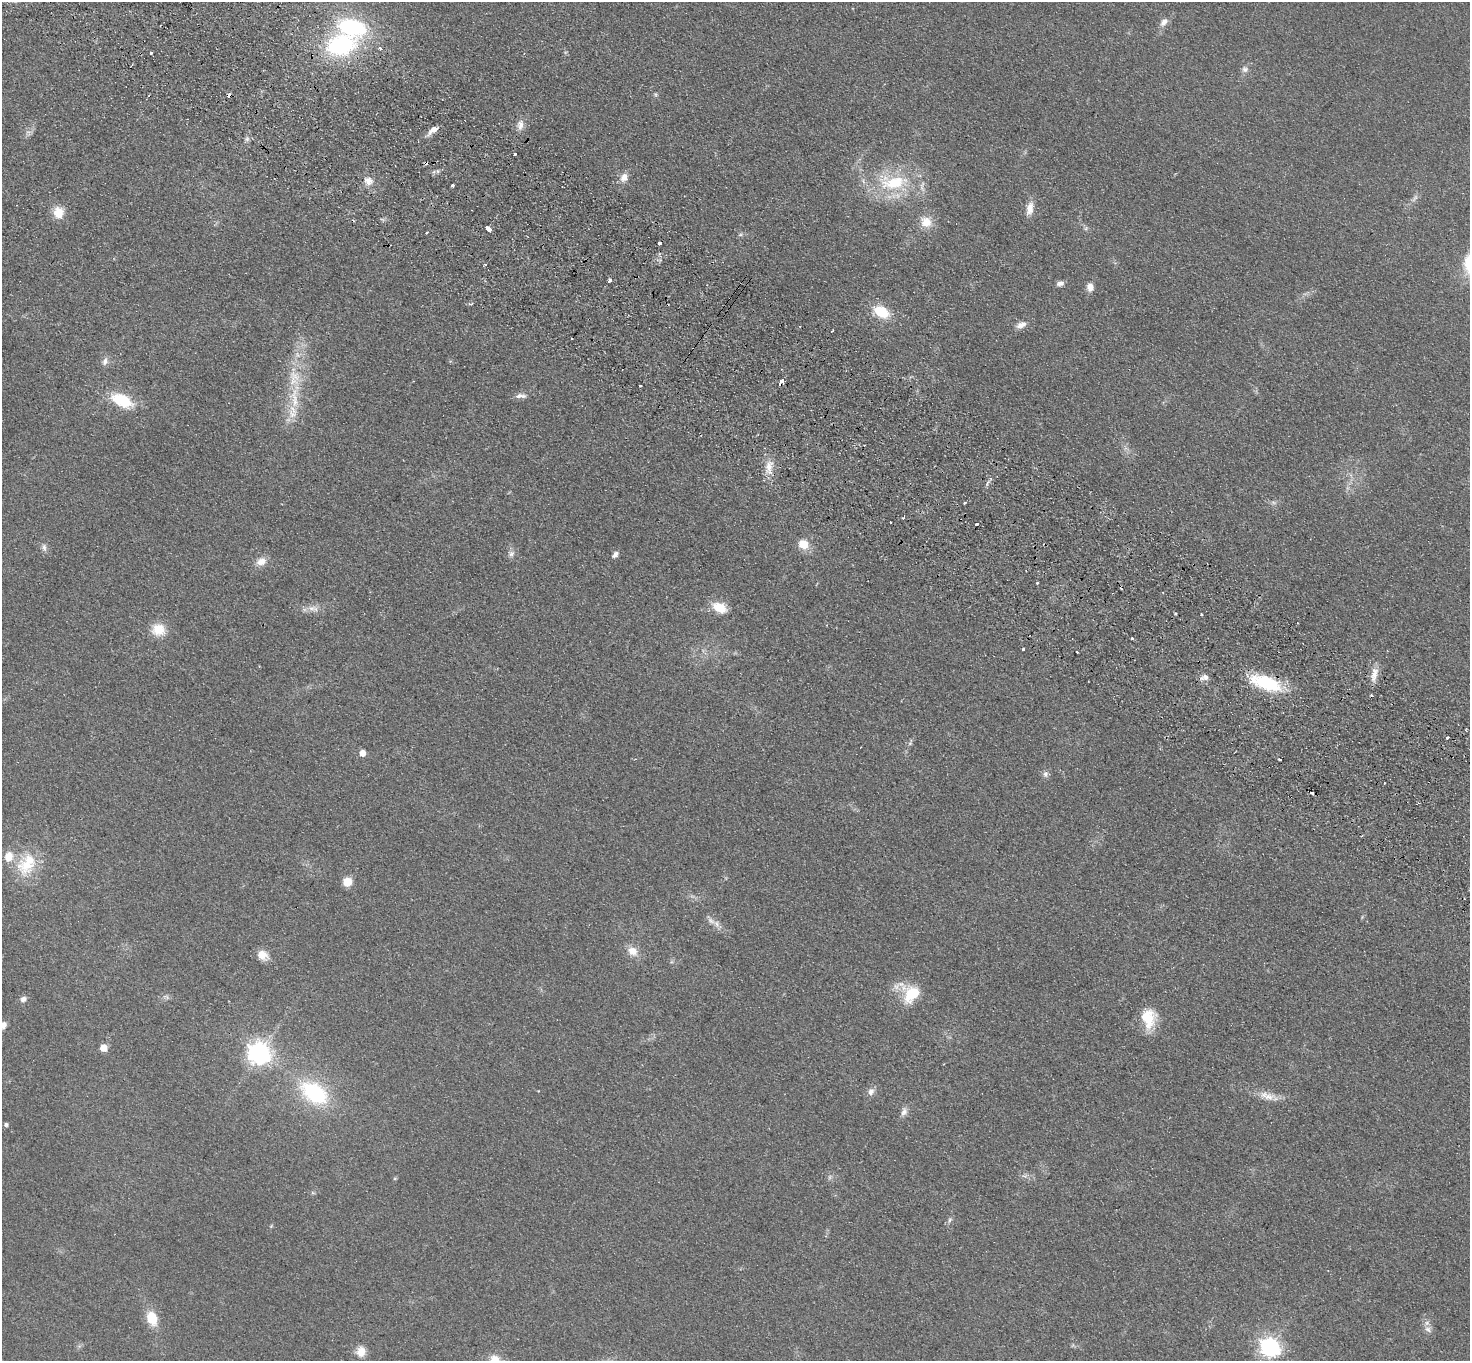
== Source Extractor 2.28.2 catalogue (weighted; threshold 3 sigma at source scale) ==
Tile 11 of 4 x 4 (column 3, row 3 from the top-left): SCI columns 2972-4439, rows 1562-2920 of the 5942 x 5980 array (HDU 1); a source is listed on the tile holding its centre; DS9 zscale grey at full resolution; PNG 1472 x 1363 px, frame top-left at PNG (2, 2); no overlay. Shown black and unused: <1% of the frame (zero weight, under 2 of 3 exposures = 3% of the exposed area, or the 3 px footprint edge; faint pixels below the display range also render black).
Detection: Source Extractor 2.28.2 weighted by HDU 2 'WHT'; one run over the whole footprint, this tile lists its part. Background 0.0876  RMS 0.0099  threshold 0.0445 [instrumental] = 3 sigma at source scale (4.5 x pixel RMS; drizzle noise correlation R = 1.50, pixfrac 1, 0.05/0.05 arcsec/px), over >= 5 px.
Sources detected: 101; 2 too faint to see at this stretch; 12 cosmic-ray / hot-pixel residue — not listed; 3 inside a brighter listed object's ellipse — not listed separately; the other 84 listed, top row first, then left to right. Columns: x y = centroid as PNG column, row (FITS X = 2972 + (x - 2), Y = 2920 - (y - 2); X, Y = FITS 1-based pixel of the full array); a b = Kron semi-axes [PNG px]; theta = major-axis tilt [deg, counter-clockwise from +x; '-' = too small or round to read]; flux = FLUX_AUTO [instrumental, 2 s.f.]
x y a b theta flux
1164 22 13 7 50 5.8
341 45 29 20 16 110
380 48 3 3 - 3.2
151 53 3 3 - 3.1
1245 69 9 8 - 4
655 94 5 5 - 1.4
229 95 4 4 - 6.2
520 125 14 9 82 7
433 130 13 6 40 7.7
247 139 6 6 - 2.4
515 154 3 3 - 2.1
624 177 12 9 70 7.9
368 181 12 11 - 8.2
893 182 46 21 3 66
452 186 4 3 - 2.7
1415 198 13 5 57 3.6
1030 208 16 8 83 9.8
58 212 14 12 86 15
926 222 16 14 -36 14
488 228 6 3 -47 29
1086 228 6 4 19 1.4
740 235 6 4 18 1.5
659 243 3 3 - 8.8
485 264 3 3 - 2.3
610 280 3 3 - 5.5
1060 283 9 6 19 3.9
1090 287 8 6 -85 8.6
881 312 17 11 -30 29
1021 325 14 8 22 6.7
105 361 11 7 76 4.7
294 378 26 17 89 30
782 380 4 3 - 44
640 385 3 3 - 3.1
521 396 17 6 -1 4.8
122 400 21 11 -24 42
292 414 13 12 - 12
769 467 16 9 77 11
903 518 3 3 - 1.1
977 524 3 2 - 1.9
803 544 10 9 - 16
44 547 11 6 -81 3.6
511 554 9 6 59 3.6
615 555 8 6 53 3.6
261 562 12 9 34 9.1
1038 583 3 3 - 3.2
311 608 13 8 10 6.8
719 608 19 11 -27 18
1175 613 3 3 - 2.6
1201 614 3 3 - 1.9
158 630 15 14 - 19
1132 638 4 3 - 1.1
1023 649 3 3 - 3
1077 652 3 2 - 1.1
1374 674 21 8 80 9.5
1205 677 10 8 -46 5
1265 683 37 15 -18 59
1371 695 3 3 - 1.2
1448 738 3 3 - 3.7
910 743 6 5 - 1.7
362 753 6 5 - 8.3
1279 759 3 2 - 1.7
1045 774 9 7 80 3.4
26 864 35 22 57 39
347 882 6 6 - 31
711 920 11 6 -45 4.9
633 951 12 10 -35 11
263 955 14 10 -36 10
910 993 25 19 -35 36
166 997 10 5 -14 2.8
23 999 8 7 - 3.7
1148 1018 23 16 -86 28
3 1025 7 6 - 6.8
103 1048 6 6 - 14
259 1053 9 8 - 600
871 1091 10 8 66 4.8
314 1093 28 17 -35 87
1268 1097 20 11 8 11
904 1112 13 7 70 4.8
6 1124 5 5 - 1.9
950 1220 8 5 70 2.3
151 1318 14 10 -70 24
1428 1329 11 7 -37 4.6
1270 1347 9 8 - 290
361 1352 13 11 71 11
Overlapping masked pixels (flux is a lower limit): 3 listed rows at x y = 229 95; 782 380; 1265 683
Isophote crosses this tile's border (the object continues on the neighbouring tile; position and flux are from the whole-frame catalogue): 1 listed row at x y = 3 1025